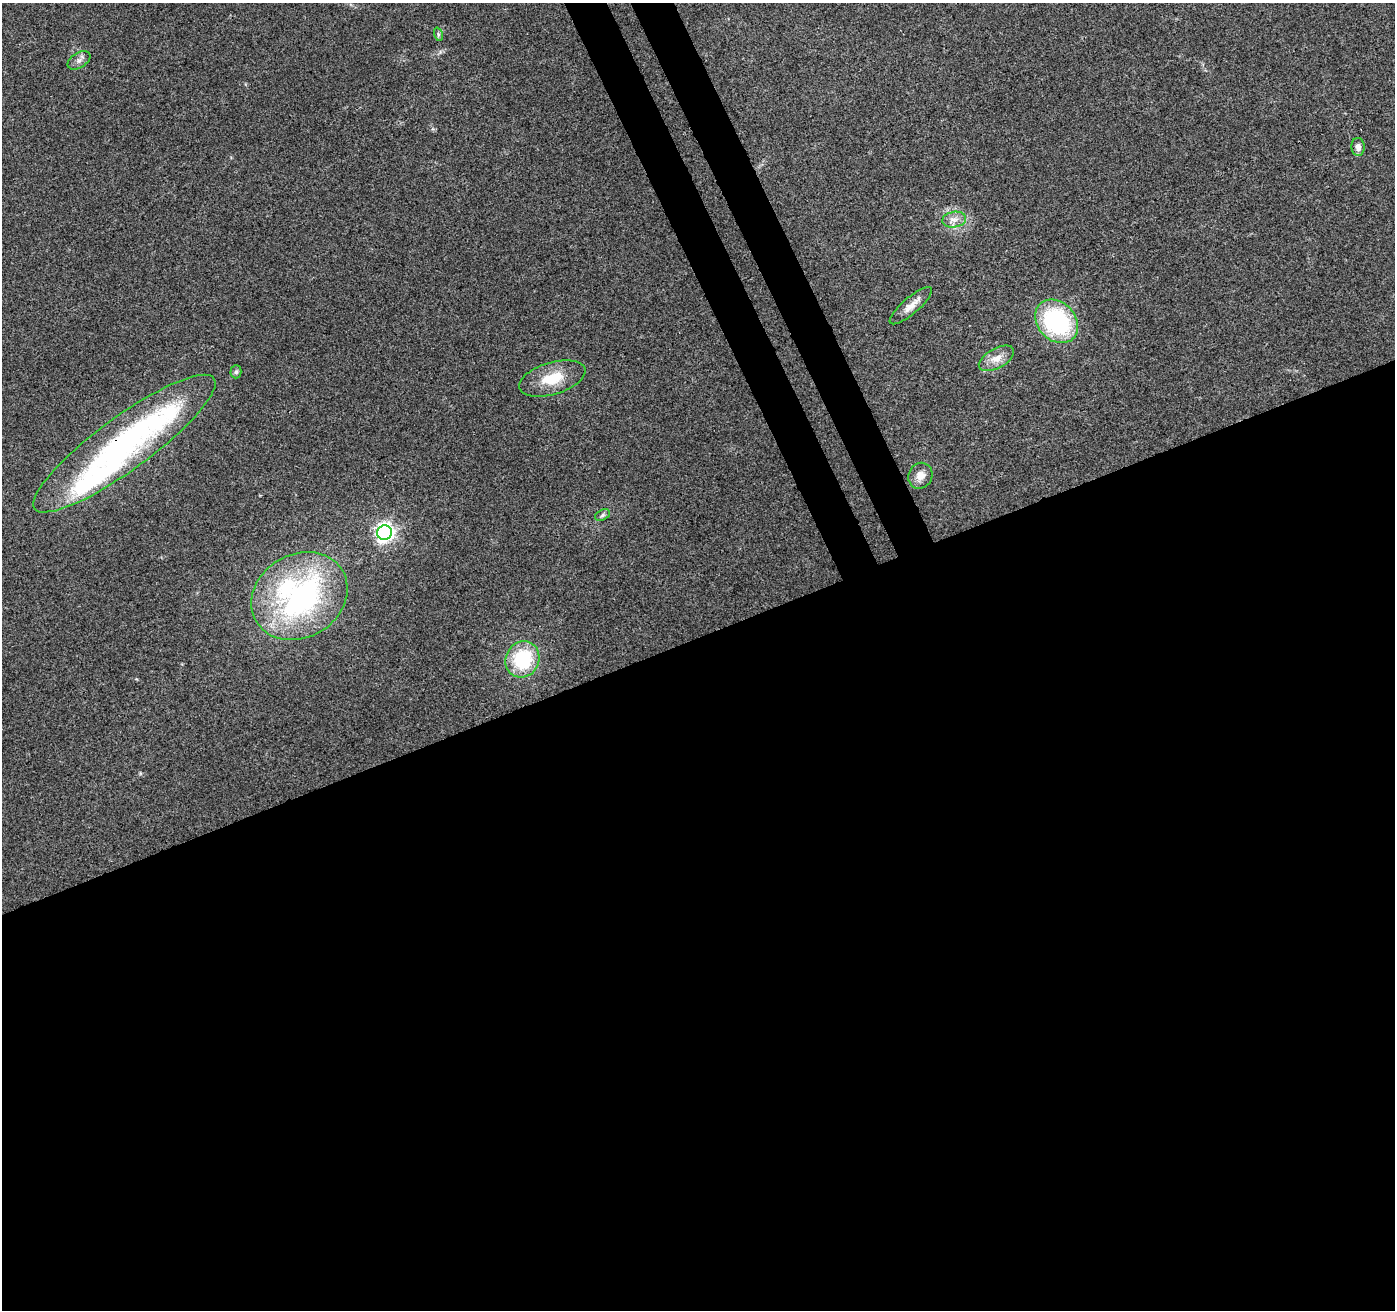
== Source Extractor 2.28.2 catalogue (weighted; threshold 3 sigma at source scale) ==
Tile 15 of 4 x 4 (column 3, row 4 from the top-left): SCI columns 2843-4235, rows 167-1474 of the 5683 x 5510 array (HDU 1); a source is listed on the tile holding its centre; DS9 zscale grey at full resolution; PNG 1397 x 1312 px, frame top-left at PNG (2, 3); each listed source drawn as its Kron ellipse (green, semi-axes under 4 px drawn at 4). Shown black and unused: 54% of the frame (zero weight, under 3 of 4 exposures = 5% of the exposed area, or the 3 px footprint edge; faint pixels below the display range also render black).
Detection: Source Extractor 2.28.2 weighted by HDU 2 'WHT'; one run over the whole footprint, this tile lists its part. Background 0.0469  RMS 0.0053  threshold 0.0238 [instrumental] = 3 sigma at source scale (4.5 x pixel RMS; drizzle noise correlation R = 1.50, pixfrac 1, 0.0396/0.0396 arcsec/px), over >= 5 px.
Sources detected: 17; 1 inside a brighter object's white glare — neither listed nor drawn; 1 inside a brighter listed object's ellipse — not listed separately; the other 15 listed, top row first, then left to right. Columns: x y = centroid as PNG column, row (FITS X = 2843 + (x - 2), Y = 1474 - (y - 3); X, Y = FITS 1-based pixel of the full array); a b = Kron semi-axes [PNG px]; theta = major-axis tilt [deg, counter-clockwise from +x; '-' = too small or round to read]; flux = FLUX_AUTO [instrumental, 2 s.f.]
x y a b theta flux
438 34 7 4 -72 0.95
79 60 13 7 32 2.5
1358 147 9 6 -87 3
954 220 12 8 10 3.8
911 306 27 8 40 5.6
1057 321 24 19 -47 66
996 358 19 10 29 6
236 372 6 5 - 1
552 378 34 16 17 16
124 444 111 26 36 150
920 476 13 11 61 5.1
603 515 8 5 28 1.2
385 533 7 7 - 220
299 596 50 41 31 130
522 659 18 16 62 35
Overlapping masked pixels (flux is a lower limit): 1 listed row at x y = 124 444